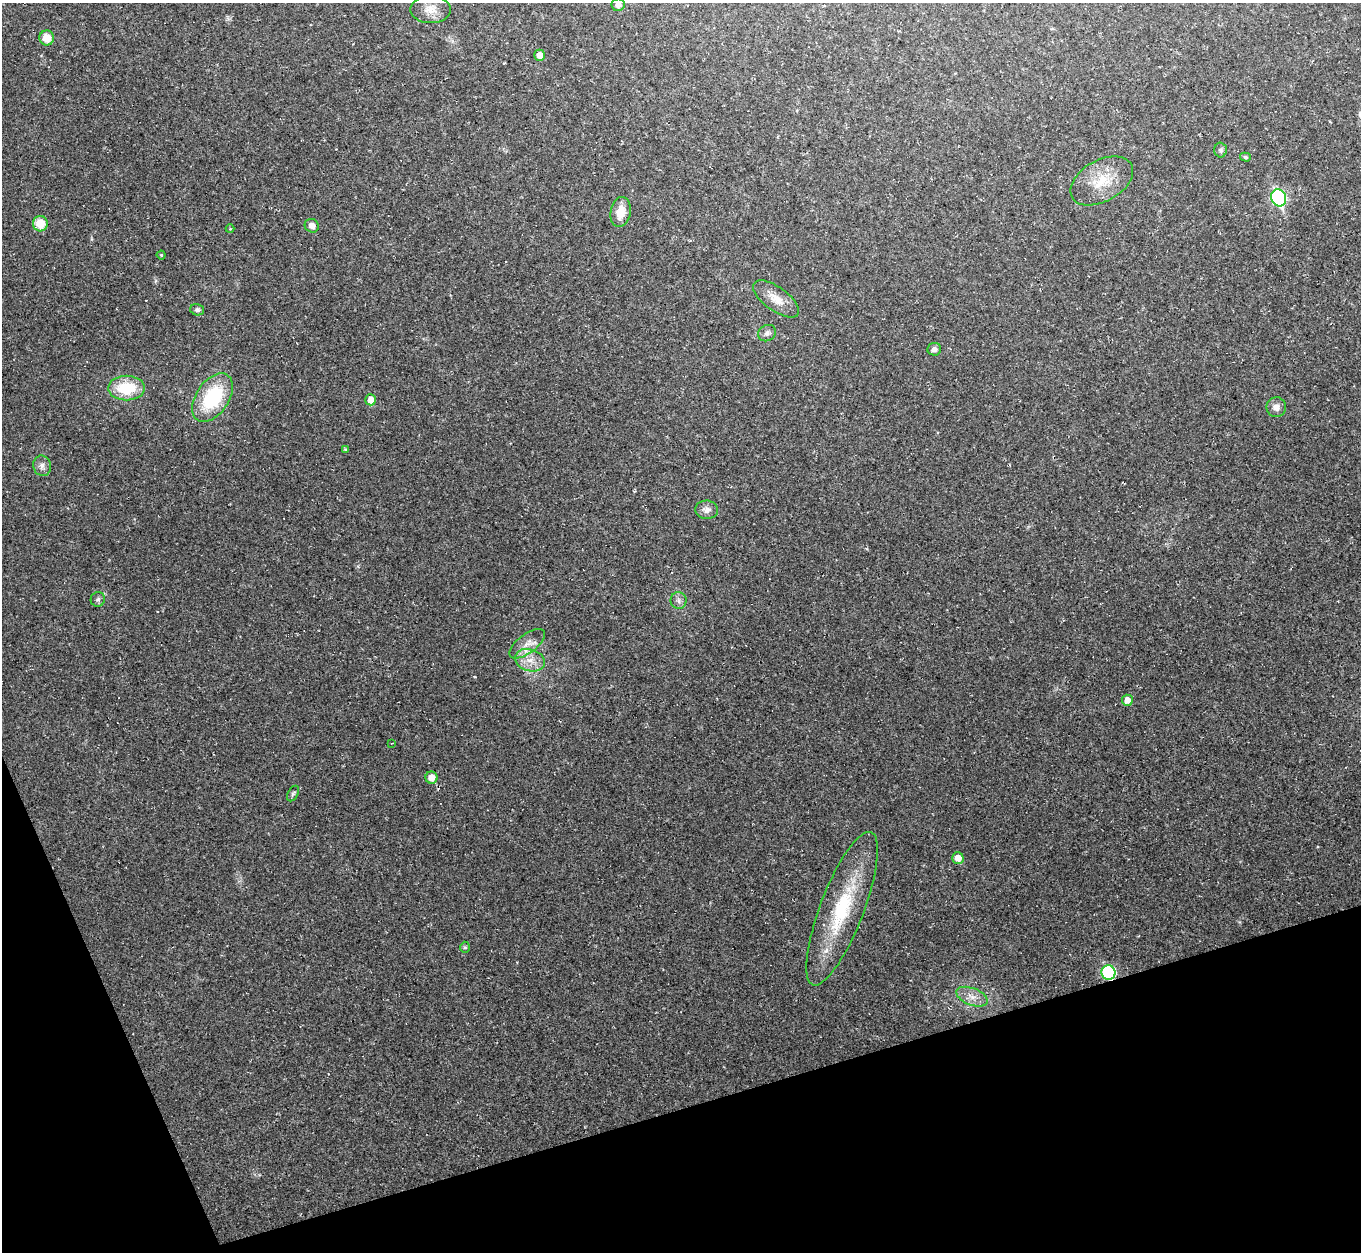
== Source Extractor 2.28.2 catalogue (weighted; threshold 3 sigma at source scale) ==
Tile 14 of 4 x 4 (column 2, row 4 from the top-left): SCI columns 1360-2718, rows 274-1523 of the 5437 x 5422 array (HDU 1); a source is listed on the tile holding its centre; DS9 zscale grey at full resolution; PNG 1363 x 1254 px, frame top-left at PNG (2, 3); each listed source drawn as its Kron ellipse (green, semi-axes under 4 px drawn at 4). Shown black and unused: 15% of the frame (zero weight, under 2 of 3 exposures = <1% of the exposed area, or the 3 px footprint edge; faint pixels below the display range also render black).
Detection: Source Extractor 2.28.2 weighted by HDU 2 'WHT'; one run over the whole footprint, this tile lists its part. Background 0.052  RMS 0.007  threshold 0.0317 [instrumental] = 3 sigma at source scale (4.5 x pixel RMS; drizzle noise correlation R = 1.50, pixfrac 1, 0.05/0.05 arcsec/px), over >= 5 px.
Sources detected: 39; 1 cosmic-ray / hot-pixel residue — neither listed nor drawn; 1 inside a brighter listed object's ellipse — not listed separately; the other 37 listed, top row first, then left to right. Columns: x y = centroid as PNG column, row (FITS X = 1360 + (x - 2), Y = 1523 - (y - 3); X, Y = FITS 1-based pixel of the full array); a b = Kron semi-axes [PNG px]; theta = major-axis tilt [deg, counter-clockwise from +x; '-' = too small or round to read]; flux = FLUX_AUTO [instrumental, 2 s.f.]
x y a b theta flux
618 5 7 6 - 3
431 10 20 13 -1 8.9
47 38 7 7 - 10
540 55 5 5 - 6.5
1221 150 7 6 - 1.8
1245 157 5 4 - 1.2
1102 181 34 20 29 22
1279 198 9 7 -67 110
621 212 15 10 79 11
40 224 8 7 - 16
312 226 7 6 - 4.7
230 229 4 4 - 0.67
161 255 4 4 - 0.84
776 299 27 12 -36 11
197 310 7 6 - 1.8
767 333 9 8 - 3
934 349 7 6 - 2.5
126 388 18 12 0 29
212 398 27 16 56 51
371 400 5 5 - 8.1
1276 407 10 10 - 5
346 450 4 3 - 1
42 466 10 9 - 3.5
707 510 11 9 -3 4.3
98 599 7 7 - 1.8
678 601 8 8 - 2.7
527 644 21 9 36 8.1
530 660 15 10 -17 9.6
1127 700 5 5 - 6.5
392 743 3 2 - 0.59
431 778 6 6 - 7.6
293 794 8 5 62 1.7
958 858 6 5 - 7.1
842 909 82 22 69 62
465 947 5 5 - 1.2
1108 972 7 7 - 80
972 997 16 8 -21 7.1
Overlapping masked pixels (flux is a lower limit): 1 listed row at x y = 1108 972
Isophote crosses this tile's border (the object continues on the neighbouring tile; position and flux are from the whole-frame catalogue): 1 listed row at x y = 618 5